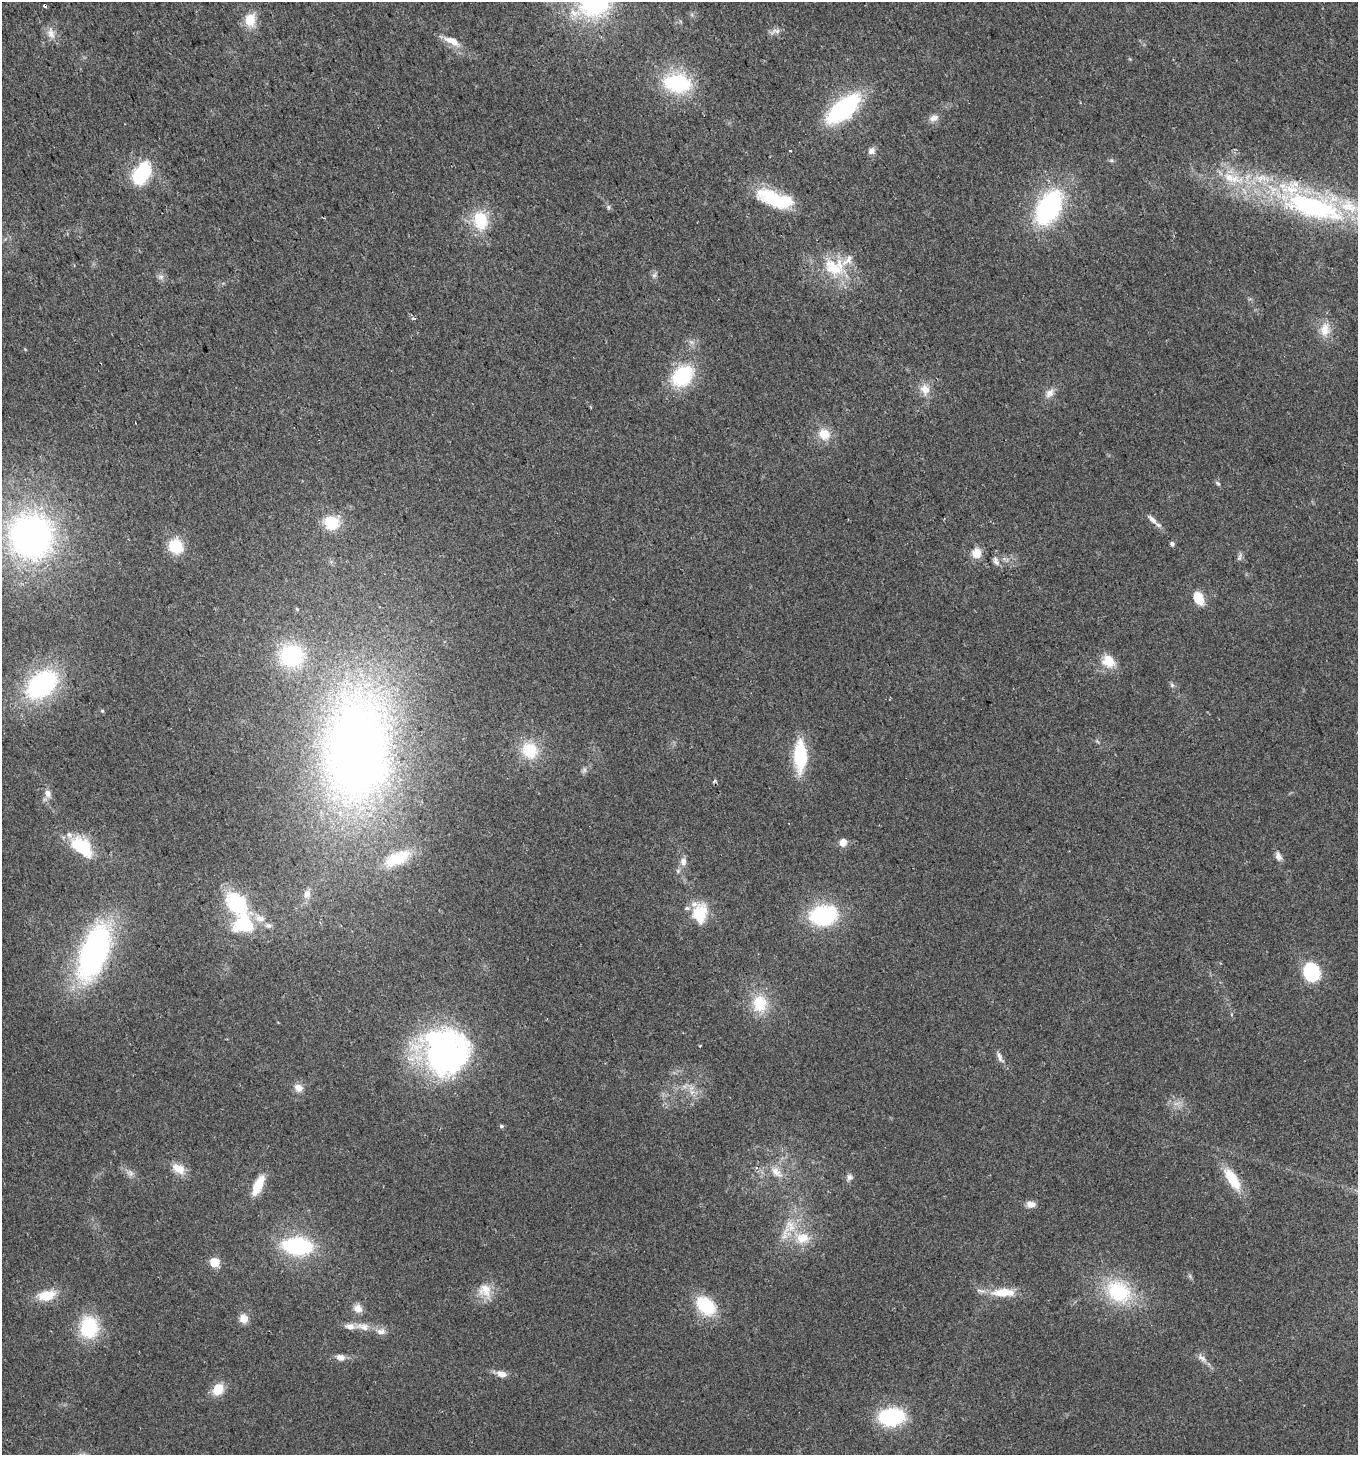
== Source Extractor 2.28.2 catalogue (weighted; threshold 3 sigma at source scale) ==
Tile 11 of 4 x 4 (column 3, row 3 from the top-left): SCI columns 2899-4254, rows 1482-2934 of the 5736 x 5871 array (HDU 1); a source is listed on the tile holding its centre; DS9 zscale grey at full resolution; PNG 1360 x 1457 px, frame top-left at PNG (2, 2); no overlay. Shown black and unused: <1% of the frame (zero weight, under 2 of 3 exposures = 2% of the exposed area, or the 3 px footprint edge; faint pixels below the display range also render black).
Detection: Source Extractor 2.28.2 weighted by HDU 2 'WHT'; one run over the whole footprint, this tile lists its part. Background 0.0479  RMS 0.0082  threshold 0.0368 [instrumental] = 3 sigma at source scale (4.5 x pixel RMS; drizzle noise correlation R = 1.50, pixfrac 1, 0.0396/0.0396 arcsec/px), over >= 5 px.
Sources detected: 103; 1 inside a brighter object's white glare — not listed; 10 inside a brighter listed object's ellipse — not listed separately; the other 92 listed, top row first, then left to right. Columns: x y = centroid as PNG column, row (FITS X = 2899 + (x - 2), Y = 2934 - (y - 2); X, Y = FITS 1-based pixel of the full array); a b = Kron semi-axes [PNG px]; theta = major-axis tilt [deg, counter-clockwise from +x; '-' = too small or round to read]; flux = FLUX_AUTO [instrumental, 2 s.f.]
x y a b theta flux
45 5 3 3 - 6
574 13 12 9 -40 7.7
250 20 17 14 83 14
776 31 13 6 -7 3.5
51 33 16 9 -74 6.6
452 41 20 8 -25 10
677 83 32 21 -7 63
843 109 27 12 40 140
934 118 13 8 20 4.5
790 150 3 2 - 0.88
872 151 10 9 - 3.7
1111 160 7 4 -18 1.3
141 173 29 17 59 43
1229 177 17 13 -43 16
776 200 40 17 -18 46
1313 207 85 31 -13 190
1049 208 33 20 61 120
480 220 27 19 -82 29
833 267 35 21 -40 35
654 275 7 6 - 2
161 277 7 6 - 2.5
414 319 7 3 -2 1
1325 329 20 13 82 12
682 376 25 19 43 50
925 389 15 12 -52 8.8
1050 393 14 9 47 5.5
824 434 16 15 - 12
1218 484 8 5 -61 1.5
1152 519 16 7 -46 4.8
332 522 14 12 -20 28
31 536 43 42 - 300
1172 544 5 5 - 2.1
176 546 12 11 - 30
976 553 12 11 - 9.5
1239 557 11 5 67 2
996 561 13 5 -71 3.1
1198 598 14 10 -66 15
291 656 24 22 4 64
1108 661 16 14 -43 15
42 684 32 21 39 120
1172 685 7 5 -45 1.6
102 711 5 4 - 0.89
530 750 19 17 -45 27
356 753 106 64 88 720
800 756 27 12 -90 52
584 770 7 4 -90 1.8
714 781 6 3 45 1.2
48 793 10 8 -63 4.7
843 842 10 9 - 5.3
81 846 29 17 -39 37
1278 857 11 7 -68 4
397 858 34 15 24 32
683 861 10 8 89 4.6
307 894 12 9 70 6
236 903 22 16 -48 61
700 913 22 17 80 28
823 915 20 15 9 93
243 924 28 26 23 43
94 952 51 23 69 220
1311 972 20 18 -75 38
760 1004 23 20 -85 25
700 1046 3 3 - 0.84
445 1051 49 47 -45 230
1000 1057 19 6 -61 3.9
298 1088 11 10 - 5.9
692 1092 7 6 - 3.1
501 1126 5 5 - 1.5
179 1169 17 10 -31 11
776 1172 20 10 -42 9.2
131 1173 11 6 -59 3.2
849 1177 9 8 - 2.9
1232 1179 29 12 -57 24
258 1185 24 9 65 17
1031 1204 11 8 -6 5.2
790 1224 12 9 -30 7.5
802 1238 19 15 9 17
297 1246 21 12 -4 100
215 1262 6 5 - 30
485 1290 19 18 - 14
1003 1292 29 10 1 20
1118 1292 31 24 -35 56
47 1295 21 12 10 18
706 1306 18 13 -43 47
358 1308 12 9 -27 5.8
243 1318 12 11 - 6.5
89 1327 21 17 -90 49
363 1327 21 9 -10 9.4
340 1357 8 7 - 5.6
1202 1358 14 7 -34 4
501 1374 10 7 -15 6.7
218 1389 15 12 54 13
891 1417 19 13 5 80
Overlapping masked pixels (flux is a lower limit): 1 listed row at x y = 45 5
Isophote crosses this tile's border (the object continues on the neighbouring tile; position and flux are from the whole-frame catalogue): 1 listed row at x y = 1313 207